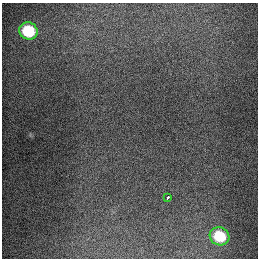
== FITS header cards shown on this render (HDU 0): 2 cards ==
NAXIS1  =                  256
NAXIS2  =                  256

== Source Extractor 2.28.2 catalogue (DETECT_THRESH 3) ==
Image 256 x 256 px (HDU 0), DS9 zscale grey, 1 PNG px = 1 image px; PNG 260 x 260 px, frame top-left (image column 1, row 256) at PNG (2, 3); each listed source drawn as its Kron ellipse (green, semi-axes under 4 px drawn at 4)
Background 1310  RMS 27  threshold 80.7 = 3 sigma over >= 5 px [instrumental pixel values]
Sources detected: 3; all 3 listed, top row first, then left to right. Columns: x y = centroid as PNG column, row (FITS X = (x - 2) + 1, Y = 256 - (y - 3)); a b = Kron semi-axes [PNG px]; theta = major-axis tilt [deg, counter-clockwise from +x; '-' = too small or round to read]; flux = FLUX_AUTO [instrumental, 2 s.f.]
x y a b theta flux
28 31 9 8 - 89000
168 197 4 3 - 32000
220 236 10 9 - 70000